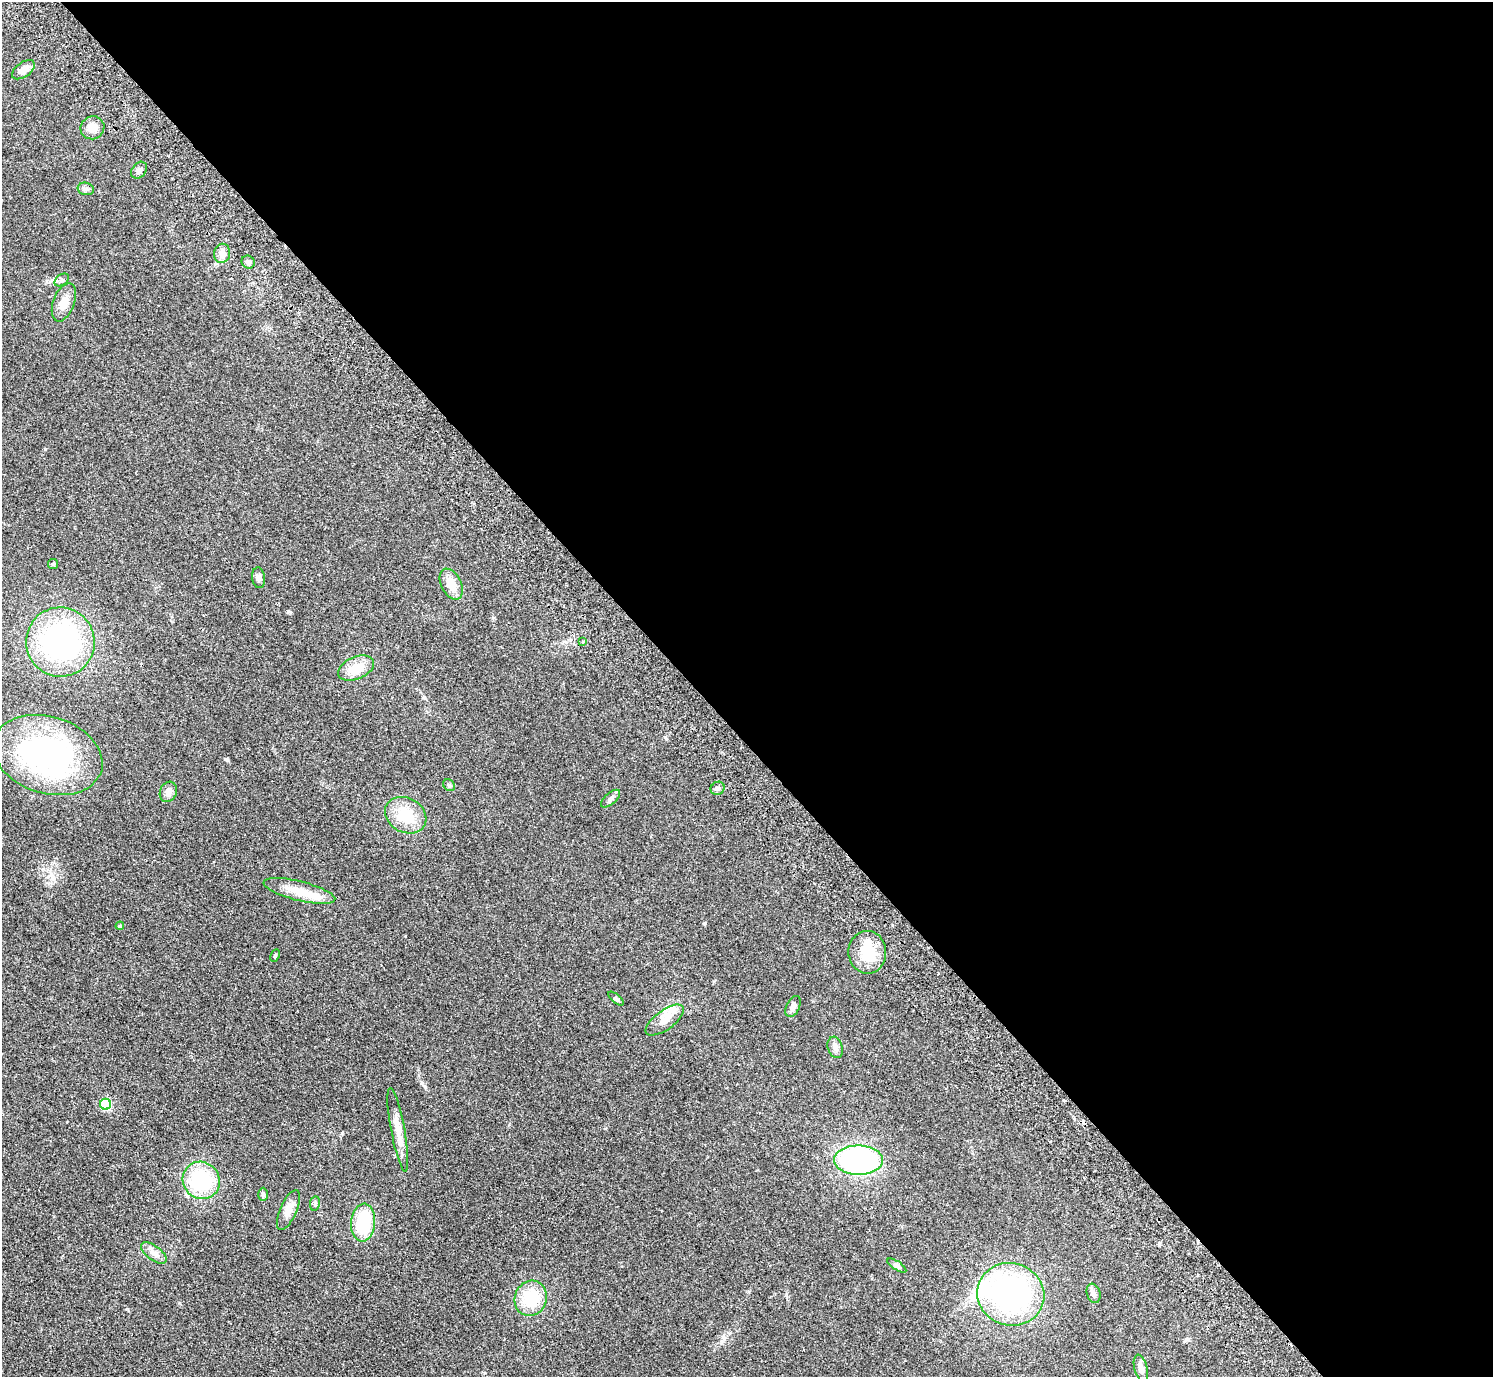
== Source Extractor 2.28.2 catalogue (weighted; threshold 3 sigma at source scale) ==
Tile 8 of 4 x 4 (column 4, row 2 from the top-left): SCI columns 4521-6011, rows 2951-4325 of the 6057 x 6041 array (HDU 1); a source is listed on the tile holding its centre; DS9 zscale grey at full resolution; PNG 1495 x 1379 px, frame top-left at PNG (2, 2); each listed source drawn as its Kron ellipse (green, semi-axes under 4 px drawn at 4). Shown black and unused: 54% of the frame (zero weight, under 2 of 3 exposures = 3% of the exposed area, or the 3 px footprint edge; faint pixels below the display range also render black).
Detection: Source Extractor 2.28.2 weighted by HDU 2 'WHT'; one run over the whole footprint, this tile lists its part. Background 0.19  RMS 0.011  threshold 0.05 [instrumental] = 3 sigma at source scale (4.5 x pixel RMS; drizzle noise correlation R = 1.50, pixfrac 1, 0.05/0.05 arcsec/px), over >= 5 px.
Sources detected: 47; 2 inside a brighter object's white glare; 1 cosmic-ray / hot-pixel residue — neither listed nor drawn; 2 inside a brighter listed object's ellipse — not listed separately; the other 42 listed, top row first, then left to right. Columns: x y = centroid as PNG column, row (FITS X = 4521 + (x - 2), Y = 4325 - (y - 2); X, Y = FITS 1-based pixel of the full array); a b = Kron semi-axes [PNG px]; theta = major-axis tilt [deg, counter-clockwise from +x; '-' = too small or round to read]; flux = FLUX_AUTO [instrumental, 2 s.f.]
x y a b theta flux
23 70 13 7 35 9.7
92 128 12 11 - 9.5
139 170 9 7 50 3.7
86 189 8 6 -13 2.9
222 253 10 8 77 8.4
248 262 7 6 - 3.8
62 280 8 5 35 2.6
64 302 20 10 70 12
53 564 5 5 - 1.4
259 578 10 6 -82 3.5
451 584 16 10 -63 14
60 642 35 34 - 210
583 642 3 3 - 2.7
356 668 19 11 23 20
48 755 56 38 -17 250
449 785 6 5 - 1.9
718 788 7 6 - 2.9
168 792 10 8 65 5.6
611 799 12 5 41 3.5
406 815 21 17 -28 33
299 891 37 9 -14 24
120 926 4 4 - 1.6
867 952 21 19 -87 33
275 955 6 4 63 1.6
616 999 9 4 -40 1.8
793 1006 11 6 65 4.5
665 1020 22 9 36 12
835 1047 11 7 -73 4.6
105 1104 5 5 - 92
398 1130 42 7 -80 15
858 1160 24 14 0 200
201 1180 19 18 - 67
263 1194 7 4 89 2.4
315 1203 7 5 80 1.9
288 1210 21 8 66 9.6
363 1223 19 12 84 53
154 1253 15 7 -37 6.3
897 1266 11 4 -33 2.8
1094 1293 10 6 -72 3.8
1011 1294 34 31 -16 210
531 1298 18 16 69 36
1141 1368 14 6 -76 7.5
Unlisted compact peaks at least as high as the median listed source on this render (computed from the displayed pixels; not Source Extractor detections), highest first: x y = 226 759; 288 611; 705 923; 45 449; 665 737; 405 936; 179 1303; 424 697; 714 981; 425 1087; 342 1133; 892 925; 493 618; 128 1309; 748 1292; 605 1128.